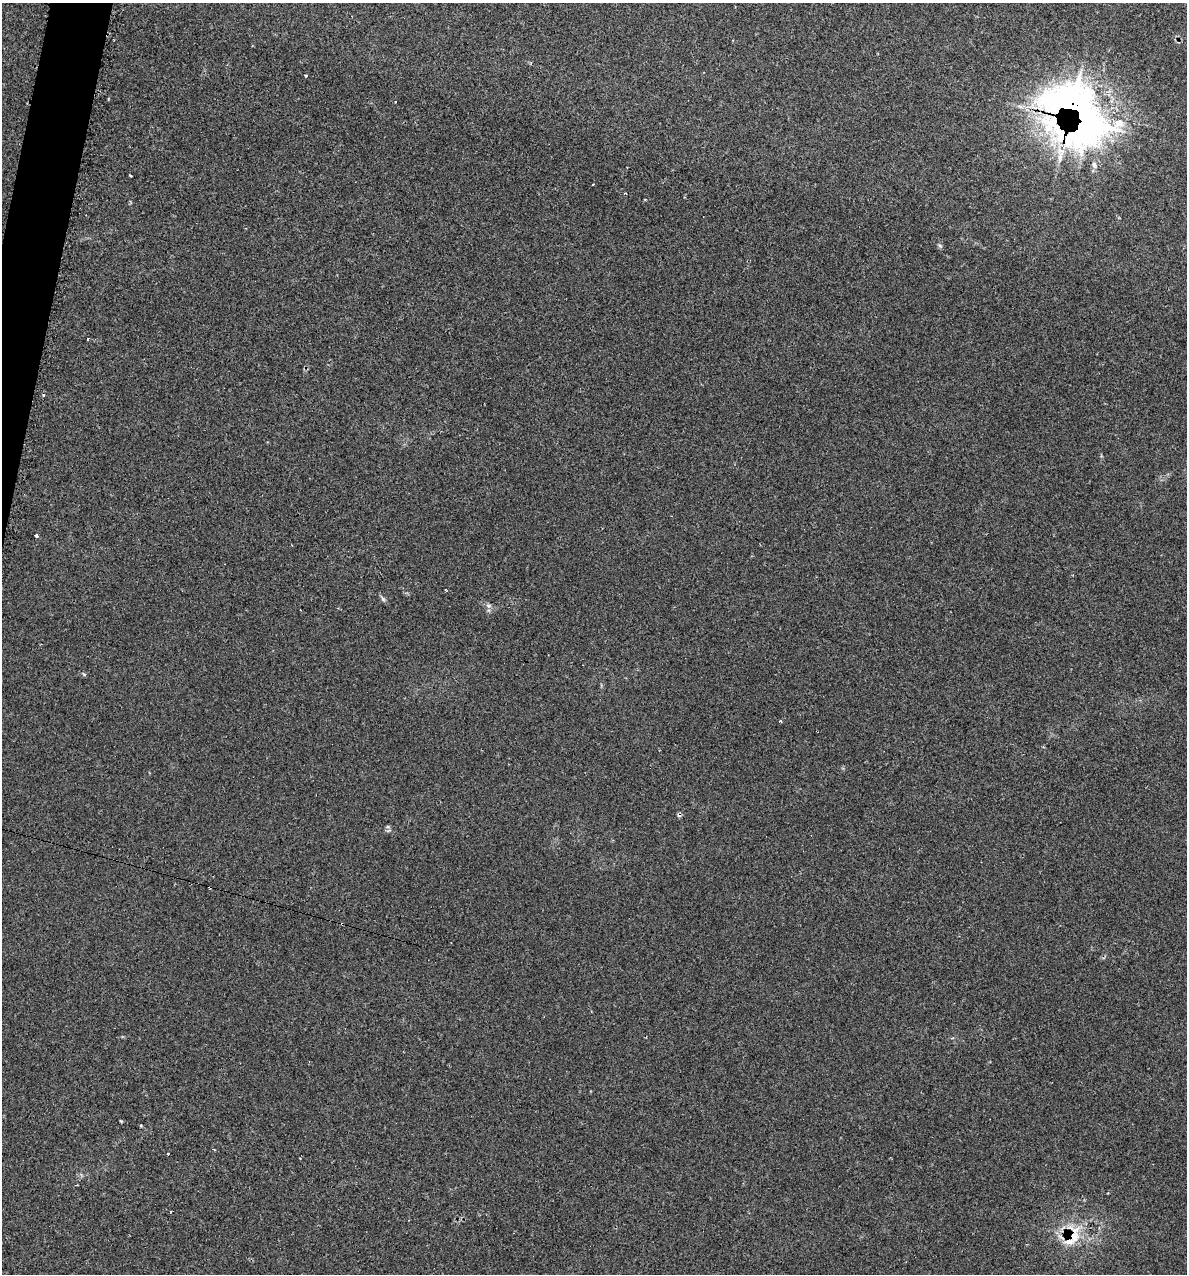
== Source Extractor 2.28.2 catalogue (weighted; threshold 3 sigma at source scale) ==
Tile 11 of 4 x 4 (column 3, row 3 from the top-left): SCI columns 2498-3682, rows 1279-2550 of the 5134 x 5104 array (HDU 1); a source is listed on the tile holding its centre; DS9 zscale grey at full resolution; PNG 1189 x 1276 px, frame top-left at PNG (2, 3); no overlay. Shown black and unused: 2% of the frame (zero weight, under 2 of 3 exposures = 1% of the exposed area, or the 3 px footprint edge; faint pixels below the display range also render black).
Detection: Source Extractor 2.28.2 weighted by HDU 2 'WHT'; one run over the whole footprint, this tile lists its part. Background 0.118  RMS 0.0072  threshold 0.0324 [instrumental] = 3 sigma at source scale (4.5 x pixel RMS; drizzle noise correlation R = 1.50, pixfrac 1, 0.05/0.05 arcsec/px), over >= 5 px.
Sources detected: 21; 3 cosmic-ray / hot-pixel residue — not listed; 4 inside a brighter listed object's ellipse — not listed separately; the other 14 listed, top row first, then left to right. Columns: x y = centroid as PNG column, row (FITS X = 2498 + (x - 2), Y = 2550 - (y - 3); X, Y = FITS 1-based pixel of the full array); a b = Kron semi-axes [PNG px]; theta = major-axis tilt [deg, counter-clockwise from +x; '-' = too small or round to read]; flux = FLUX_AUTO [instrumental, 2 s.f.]
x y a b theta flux
306 76 3 3 - 1.7
395 101 3 2 - 0.67
1079 113 102 59 -48 360
131 176 3 3 - 2.4
626 193 3 2 - 0.79
940 246 6 5 - 1.2
36 535 4 3 - 2.9
383 599 8 4 -45 1.5
488 605 7 4 -19 1.5
780 721 3 2 - 1.5
342 924 3 3 - 1.5
168 1154 3 2 - 1.3
170 1212 3 3 - 1.4
1073 1236 27 18 81 24
Overlapping masked pixels (flux is a lower limit): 3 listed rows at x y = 1079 113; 342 924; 1073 1236
Isophote crosses this tile's border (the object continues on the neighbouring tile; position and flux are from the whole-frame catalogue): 1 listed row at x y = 1079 113
Unlisted compact peaks at least as high as the median listed source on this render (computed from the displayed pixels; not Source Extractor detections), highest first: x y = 388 827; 84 674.